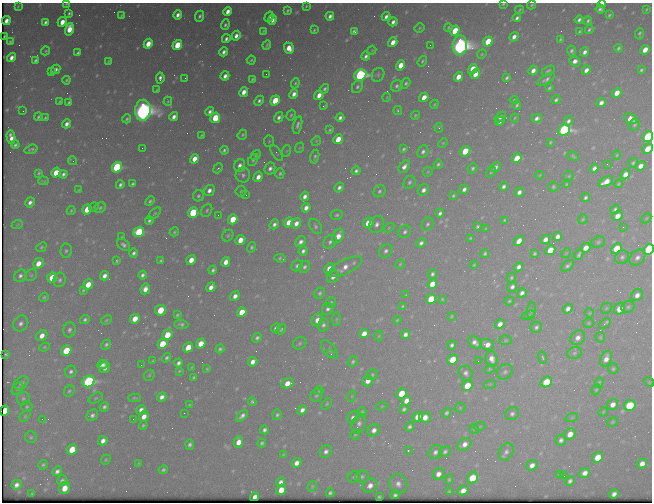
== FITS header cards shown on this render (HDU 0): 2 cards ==
NAXIS1  =                  650 / Width of table row in bytes
NAXIS2  =                  500 / Number of rows in table

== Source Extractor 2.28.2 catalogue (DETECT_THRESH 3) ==
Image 650 x 500 px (HDU 0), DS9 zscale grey, 1 PNG px = 1 image px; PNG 654 x 504 px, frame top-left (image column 1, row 500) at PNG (2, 3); each listed source drawn as its Kron ellipse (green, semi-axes under 4 px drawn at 4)
Background 489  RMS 2.6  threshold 7.7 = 3 sigma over >= 5 px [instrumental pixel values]
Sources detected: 542; of the 542, the 500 brightest by FLUX_AUTO listed and drawn (42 fainter detections omitted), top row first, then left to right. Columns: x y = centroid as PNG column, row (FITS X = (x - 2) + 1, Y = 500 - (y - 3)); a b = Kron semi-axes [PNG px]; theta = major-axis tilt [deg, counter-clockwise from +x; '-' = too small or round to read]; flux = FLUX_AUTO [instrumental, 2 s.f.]
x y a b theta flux
66 4 3 2 - 160
503 4 3 3 - 190
602 4 4 3 - 590
532 5 4 3 - 240
18 6 3 2 - 150
306 6 3 2 - 150
600 9 4 4 - 440
646 9 3 2 - 150
288 10 4 3 - 230
520 10 4 3 - 190
228 11 5 4 - 1300
69 13 3 3 - 290
121 15 3 2 - 170
178 15 5 4 - 930
609 15 3 3 - 210
200 16 5 4 - 430
330 16 4 3 - 570
269 17 5 3 - 670
386 17 4 3 - 660
517 18 4 3 - 480
272 20 5 4 - 960
579 20 4 3 - 470
6 21 4 3 - 1000
588 21 4 3 - 290
45 22 4 3 - 470
62 22 5 4 - 1900
393 22 4 3 - 660
225 25 5 4 - 400
448 27 4 3 - 220
419 28 5 3 - 210
69 29 6 4 75 3300
314 30 3 3 - 190
589 30 4 3 - 270
263 31 3 2 - 160
354 31 4 3 - 360
455 31 5 4 - 4900
579 31 4 2 - 220
640 34 5 3 - 310
4 36 3 2 - 200
236 36 5 4 - 970
514 37 5 4 - 1000
226 39 4 3 - 530
560 39 4 3 - 210
488 41 5 4 - 4900
10 42 3 3 - 250
393 42 5 4 - 1800
148 44 5 4 - 2600
177 45 5 4 - 6100
267 45 5 2 - 250
430 45 2 2 - 230
460 45 10 7 85 120000
289 48 5 5 - 2100
618 48 4 3 - 270
372 50 4 3 - 150
645 50 5 4 - 2100
46 51 4 3 - 190
572 51 6 3 -78 410
224 52 4 3 - 690
585 52 5 3 - 700
78 53 4 3 - 360
482 54 5 4 - 220
366 56 5 4 - 580
11 58 5 4 - 960
35 60 4 3 - 380
251 60 4 4 - 230
108 61 3 2 - 170
422 61 5 4 - 270
575 61 6 4 -31 940
401 65 5 4 - 3000
56 69 5 3 - 580
473 69 5 4 - 3800
533 70 5 4 - 1100
586 70 5 4 - 1000
641 70 3 3 - 280
548 71 7 3 30 300
51 72 4 3 - 360
266 74 2 2 - 270
475 74 5 4 - 2900
360 75 6 5 - 43000
378 75 7 6 - 380
225 76 5 3 - 880
458 77 5 4 - 1900
160 78 5 3 - 660
185 78 3 2 - 210
507 78 4 3 - 360
252 79 4 3 - 250
546 79 10 4 31 530
66 80 4 3 - 260
295 83 5 4 - 250
406 83 5 4 - 330
397 86 6 5 - 490
357 87 7 5 56 420
549 88 4 3 - 240
324 89 5 4 - 370
157 90 3 2 - 190
244 92 5 4 - 1500
617 93 5 4 - 2200
294 94 5 4 - 970
319 95 5 4 - 1500
387 97 4 3 - 160
424 97 5 4 - 2000
275 100 5 4 - 6400
514 100 4 4 - 230
556 100 4 3 - 350
168 101 5 3 - 160
259 101 5 4 - 460
59 102 4 2 - 210
69 103 4 3 - 330
601 103 5 4 - 950
434 104 5 3 - 180
517 105 4 3 - 320
323 106 3 2 - 320
143 110 10 8 87 140000
398 110 4 3 - 190
23 111 3 2 - 150
210 111 5 4 - 540
291 115 5 4 - 260
415 115 4 4 - 210
38 117 4 3 - 310
174 117 5 4 - 900
279 117 5 4 - 560
500 117 6 4 42 550
45 118 4 3 - 270
215 118 5 4 - 6700
340 118 4 3 - 560
515 118 4 3 - 170
537 118 5 4 - 680
127 119 4 3 - 290
630 119 6 5 - 1600
500 121 5 3 - 600
568 121 5 4 - 510
66 124 5 3 - 830
297 125 9 4 75 570
634 125 6 5 - 260
439 128 5 4 - 260
330 130 4 3 - 210
564 130 6 5 - 40000
201 135 4 2 - 210
242 135 5 4 - 270
11 137 7 4 -80 1100
648 137 6 4 51 23000
338 139 5 4 - 3000
269 141 6 5 - 260
316 141 5 4 - 190
550 142 3 3 - 190
443 143 5 4 - 190
15 145 4 3 - 360
142 148 2 2 - 870
299 148 5 3 - 150
31 149 6 3 18 340
403 149 4 3 - 290
648 149 6 4 47 3500
224 150 4 3 - 370
286 151 6 3 69 200
465 151 6 5 - 4700
423 152 6 5 - 520
277 153 9 4 -55 280
256 155 5 4 - 440
617 155 4 4 - 180
573 156 6 3 -29 250
315 157 7 3 75 290
517 158 5 4 - 3700
194 159 5 4 - 2300
253 160 6 4 60 310
73 161 4 2 - 280
633 163 5 4 - 300
438 164 4 3 - 350
607 164 2 2 - 360
240 165 6 5 - 870
641 166 5 4 - 1300
117 167 5 4 - 18000
404 167 7 4 51 860
495 167 5 4 - 540
218 168 5 3 - 240
270 168 6 5 - 680
472 168 5 4 - 320
594 168 5 4 - 650
356 171 4 3 - 440
428 172 5 4 - 210
491 172 6 3 54 200
39 173 4 3 - 240
56 173 5 4 - 3600
63 174 4 3 - 480
280 174 5 4 - 340
625 174 5 4 - 1600
243 175 7 7 - 610
540 175 4 3 - 150
569 176 5 4 - 210
258 177 5 4 - 1300
43 181 5 2 - 200
409 182 7 5 58 420
606 182 8 4 30 2300
133 184 4 3 - 350
567 184 3 3 - 180
618 184 4 3 - 220
120 185 4 3 - 430
504 186 4 3 - 560
339 187 5 4 - 600
553 187 5 5 - 300
464 189 5 3 - 620
79 190 3 2 - 160
209 190 6 5 - 960
423 190 6 5 - 850
241 191 5 5 - 270
379 191 6 5 - 410
519 192 4 4 - 700
246 195 3 3 - 200
198 196 5 5 - 350
305 196 5 4 - 850
453 196 4 3 - 260
585 197 4 3 - 400
150 201 5 4 - 330
30 202 5 4 - 740
94 207 5 4 - 190
100 208 6 5 - 310
306 208 5 4 - 1100
87 209 5 4 - 4000
615 209 5 4 - 430
71 210 4 3 - 210
207 210 7 5 60 360
155 213 7 3 45 210
193 213 5 5 - 12000
440 213 4 3 - 510
218 215 3 2 - 160
337 215 6 5 - 330
617 216 5 4 - 1600
646 218 5 3 - 170
233 219 5 4 - 4400
583 219 5 4 - 220
505 220 4 3 - 220
149 221 4 3 - 400
288 222 5 4 - 1800
296 223 5 4 - 1100
368 223 6 4 46 3100
274 224 5 4 - 590
377 224 9 7 59 970
427 224 7 5 57 420
17 225 6 3 19 220
315 226 8 5 -60 420
477 227 4 3 - 290
623 227 2 2 - 420
389 228 6 4 32 210
486 228 4 2 - 150
139 232 5 5 - 13000
174 232 5 4 - 250
405 232 7 6 - 510
228 235 6 5 - 290
338 236 8 5 61 2300
558 236 5 4 - 840
122 237 3 2 - 170
470 238 4 3 - 190
545 239 5 4 - 1000
240 240 5 4 - 2200
519 241 6 4 49 1700
301 242 6 5 - 760
330 242 7 6 - 580
598 242 7 5 18 340
421 243 5 4 - 550
123 245 7 5 -40 530
41 247 5 4 - 260
251 247 5 4 - 310
586 248 5 4 - 1700
617 249 6 5 - 5600
649 249 5 4 - 21000
550 250 5 4 - 3400
66 251 7 5 87 430
303 251 5 4 - 530
386 251 7 6 - 590
134 253 4 3 - 460
485 253 4 4 - 310
566 253 5 4 - 210
534 254 4 3 - 270
579 255 6 3 64 400
622 257 7 6 - 490
637 257 9 6 43 880
280 258 6 3 -7 260
191 260 5 4 - 2000
117 261 3 3 - 220
161 261 3 3 - 280
226 262 5 4 - 1500
38 263 6 5 - 2300
400 264 5 4 - 200
474 265 4 3 - 190
297 266 6 5 - 430
567 266 7 4 38 460
304 267 6 5 - 480
345 267 18 7 26 1900
519 267 5 4 - 780
329 268 5 4 - 1700
213 270 4 3 - 390
432 274 5 4 - 420
31 275 6 5 - 280
142 275 4 4 - 530
20 276 6 5 - 560
104 276 5 4 - 910
333 277 6 5 - 900
52 278 5 4 - 4600
511 278 5 4 - 290
60 280 7 6 - 510
88 284 5 4 - 3200
432 284 5 4 - 2500
211 287 5 4 - 1100
512 287 5 4 - 650
145 289 5 4 - 1300
83 290 4 3 - 230
320 293 6 5 - 380
522 293 5 4 - 780
406 295 3 3 - 170
637 295 6 5 - 1000
235 296 5 4 - 990
44 297 5 4 - 250
431 299 5 4 - 5500
442 299 3 3 - 160
509 301 5 3 - 230
331 302 5 5 - 320
403 306 4 3 - 220
628 307 7 5 37 370
606 308 6 5 - 260
328 309 6 5 - 570
568 309 5 4 - 870
619 309 6 5 - 2400
161 310 5 5 - 5100
531 310 8 4 83 290
242 312 5 4 - 3500
589 313 4 4 - 180
177 315 4 3 - 230
528 315 7 4 19 320
452 316 3 2 - 180
135 319 5 4 - 2200
336 319 7 4 88 250
85 320 5 4 - 390
106 320 6 4 29 210
317 320 6 5 - 1400
397 320 4 3 - 170
21 323 8 7 - 780
589 323 5 4 - 210
181 324 7 4 -4 440
500 324 5 4 - 1300
605 324 6 3 38 720
323 325 7 5 72 530
536 327 6 5 - 460
276 328 5 4 - 540
281 329 6 4 43 250
69 330 7 6 - 560
364 334 5 4 - 1900
405 334 5 4 - 770
167 335 5 4 - 3800
42 336 6 5 - 1500
379 336 5 3 - 170
600 337 5 5 - 240
257 338 5 4 - 430
578 338 8 6 44 1100
505 340 6 5 - 250
475 342 7 5 -35 900
300 343 7 6 - 360
162 344 5 4 - 5600
201 344 5 4 - 2700
487 344 7 5 -15 1300
106 345 6 4 48 400
452 345 4 3 - 460
44 347 5 4 - 220
188 347 5 4 - 3100
220 349 4 3 - 330
329 349 11 6 -51 460
66 351 6 5 - 6000
574 353 7 5 17 430
6 354 3 3 - 240
331 354 3 2 - 420
167 358 5 4 - 360
543 358 6 4 -72 250
452 359 5 4 - 3500
492 359 8 6 -75 1300
606 359 8 5 67 1300
153 361 4 4 - 180
478 361 2 2 - 350
253 362 5 4 - 1100
353 362 6 5 - 330
178 363 4 4 - 600
103 365 6 4 24 650
141 365 3 2 - 150
192 367 3 2 - 140
105 368 6 5 - 750
207 369 3 3 - 160
489 369 5 4 - 210
613 369 5 5 - 290
179 371 4 3 - 170
71 372 6 5 - 510
505 372 9 7 39 550
466 373 8 7 - 660
149 375 6 5 - 260
372 375 6 5 - 260
194 378 4 3 - 290
89 381 6 5 - 31000
368 381 6 5 - 1400
546 382 6 5 - 5700
599 382 5 4 - 200
649 382 5 4 - 170
21 383 8 5 34 570
288 383 6 5 - 2100
490 384 6 4 18 230
467 386 6 5 - 4000
17 388 7 5 51 400
596 390 6 4 63 210
69 391 6 5 - 330
319 391 4 4 - 190
401 393 5 5 - 3700
316 395 7 5 63 370
352 396 6 3 72 170
162 397 5 4 - 860
96 398 7 4 27 270
135 398 6 4 -2 250
23 399 6 6 - 440
252 401 4 4 - 230
406 401 5 4 - 1300
327 404 6 4 51 240
613 404 6 5 - 1200
190 405 3 2 - 200
630 405 6 5 - 8900
382 406 5 3 - 140
27 407 6 5 - 310
104 407 5 4 - 430
460 408 5 5 - 240
404 409 4 4 - 380
141 410 5 4 - 790
302 410 5 4 - 860
5 411 5 4 - 3300
362 412 5 4 - 230
603 412 5 3 - 180
184 413 2 2 - 150
447 413 5 4 - 390
512 414 7 6 - 600
92 415 6 5 - 530
277 415 5 4 - 360
25 416 7 4 47 260
144 416 5 4 - 1400
242 416 7 4 44 680
353 417 6 5 - 680
418 417 5 4 - 1800
425 417 6 5 - 1600
572 417 6 4 19 240
42 419 2 2 - 290
133 419 3 2 - 280
612 422 6 4 28 210
359 424 10 7 67 720
143 425 4 3 - 250
480 426 6 3 20 180
410 427 5 4 - 440
474 429 5 4 - 200
264 430 4 4 - 470
374 430 7 5 46 940
570 434 6 5 - 1900
355 435 5 4 - 260
31 437 6 6 - 320
561 440 5 5 - 610
103 441 5 4 - 990
238 442 6 4 86 1800
262 443 4 3 - 300
464 444 7 5 34 1100
190 445 5 3 - 480
72 449 5 5 - 4500
326 451 7 5 53 700
408 451 3 3 - 340
435 452 7 6 - 700
445 452 6 5 - 420
506 452 9 7 57 750
284 454 4 3 - 150
598 457 6 5 - 3500
106 460 5 4 - 210
139 463 4 4 - 170
297 463 5 4 - 1000
642 464 5 4 - 1200
43 465 5 4 - 320
532 465 6 5 - 1100
163 470 5 3 - 350
57 471 5 4 - 620
585 473 5 4 - 1100
438 474 6 5 - 1200
560 475 4 3 - 240
564 476 3 2 - 160
354 477 7 5 24 350
362 477 7 6 - 420
472 478 6 5 - 5100
449 479 5 4 - 250
62 481 5 5 - 470
570 481 5 4 - 540
281 482 5 4 - 710
398 484 10 9 - 1100
16 485 5 4 - 830
312 486 5 4 - 200
370 486 8 6 35 1200
64 488 6 5 - 2300
281 490 5 4 - 2500
449 491 4 3 - 220
463 491 5 4 - 1300
330 493 4 3 - 330
32 494 3 2 - 190
614 494 5 4 - 740
395 495 4 4 - 400
255 497 5 4 - 750
379 497 3 3 - 200
At the frame edge (FLAGS 8, measured only in part): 6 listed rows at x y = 66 4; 503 4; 602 4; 648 137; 648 149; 649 249
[42 fainter detections neither listed nor drawn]